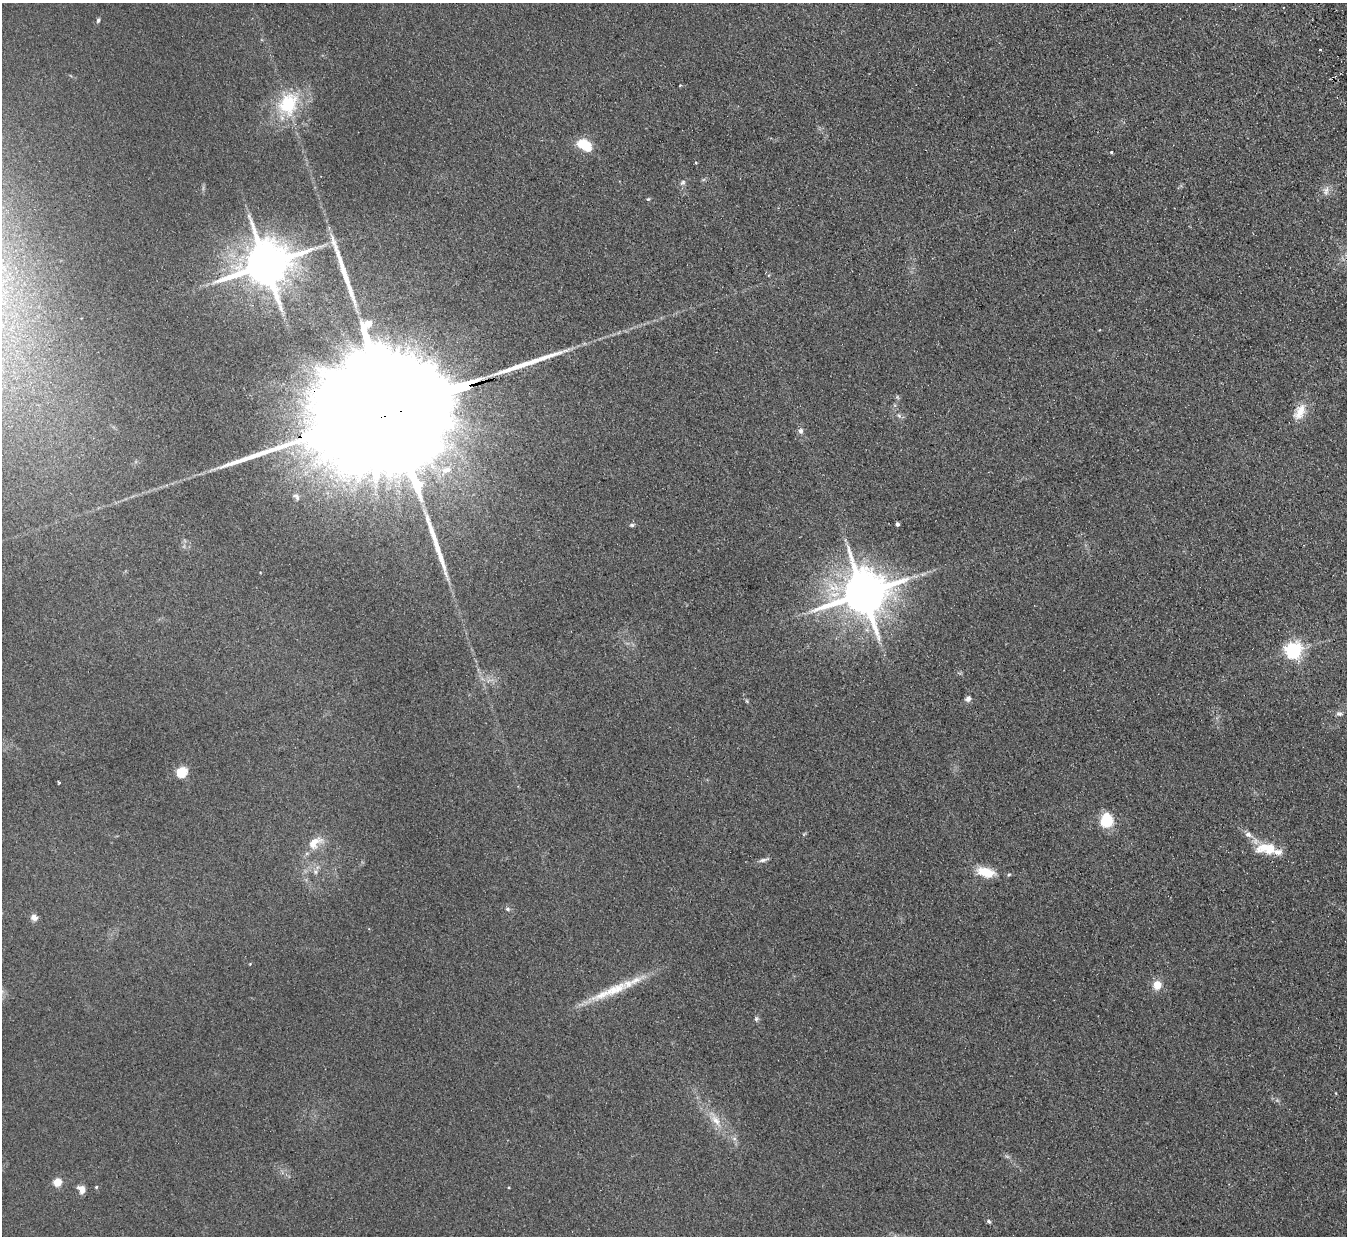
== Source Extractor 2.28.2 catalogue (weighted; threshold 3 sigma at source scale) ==
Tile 10 of 4 x 4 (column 2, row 3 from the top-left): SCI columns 1402-2746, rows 1408-2641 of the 5492 x 5407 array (HDU 1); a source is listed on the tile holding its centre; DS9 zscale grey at full resolution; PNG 1349 x 1238 px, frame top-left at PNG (2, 3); no overlay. Shown black and unused: <1% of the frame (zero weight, under 2 of 3 exposures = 3% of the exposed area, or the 3 px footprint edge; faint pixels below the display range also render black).
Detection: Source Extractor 2.28.2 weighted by HDU 2 'WHT'; one run over the whole footprint, this tile lists its part. Background 0.101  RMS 0.011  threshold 0.0517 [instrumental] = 3 sigma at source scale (4.5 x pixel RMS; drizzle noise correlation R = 1.50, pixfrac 1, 0.05/0.05 arcsec/px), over >= 5 px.
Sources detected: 51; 1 inside a brighter object's white glare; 3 long thin detections or spike segments (spike, bleed or trail) — not listed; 2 inside a brighter listed object's ellipse — not listed separately; the other 45 listed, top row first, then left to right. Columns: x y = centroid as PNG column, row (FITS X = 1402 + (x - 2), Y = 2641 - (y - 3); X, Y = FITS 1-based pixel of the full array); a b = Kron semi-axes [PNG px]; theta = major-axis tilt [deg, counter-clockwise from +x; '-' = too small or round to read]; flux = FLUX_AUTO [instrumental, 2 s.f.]
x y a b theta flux
98 20 6 4 69 2.1
1320 50 3 3 - 2.8
680 85 3 3 - 1.2
288 104 33 25 63 63
584 145 17 11 -31 28
1111 152 3 3 - 3.8
696 163 3 3 - 2
683 182 9 6 44 3.3
1326 191 13 9 85 6.4
648 199 5 4 - 1.3
249 216 6 4 -72 2.2
266 264 14 12 22 5500
391 409 122 24 17 150000
1300 412 23 12 62 18
899 416 7 4 -20 2.2
800 431 7 6 - 3.9
446 470 15 9 17 12
296 497 12 7 -46 3.9
897 524 4 3 - 2.9
632 525 6 5 - 2.1
863 593 14 12 22 5500
1293 650 6 6 - 430
968 699 8 6 44 4
1339 714 10 7 -4 3.6
182 772 5 5 - 84
59 782 3 2 - 1.4
1107 820 12 11 - 38
1248 834 9 8 - 5.3
315 842 23 13 35 17
1267 849 29 14 -3 30
763 860 15 5 15 3.8
315 872 6 6 - 2.6
985 872 23 12 -15 23
507 909 7 5 -27 2.3
34 917 10 8 -36 5.7
250 964 4 2 - 0.78
1157 985 9 8 - 16
615 990 46 13 23 41
756 1019 7 5 90 2.3
1336 1093 4 3 - 0.76
716 1120 20 9 -54 15
57 1182 5 5 - 37
96 1187 4 3 - 1.2
82 1189 9 7 -58 8.2
989 1221 6 4 -39 1.9
Overlapping masked pixels (flux is a lower limit): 1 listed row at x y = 391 409